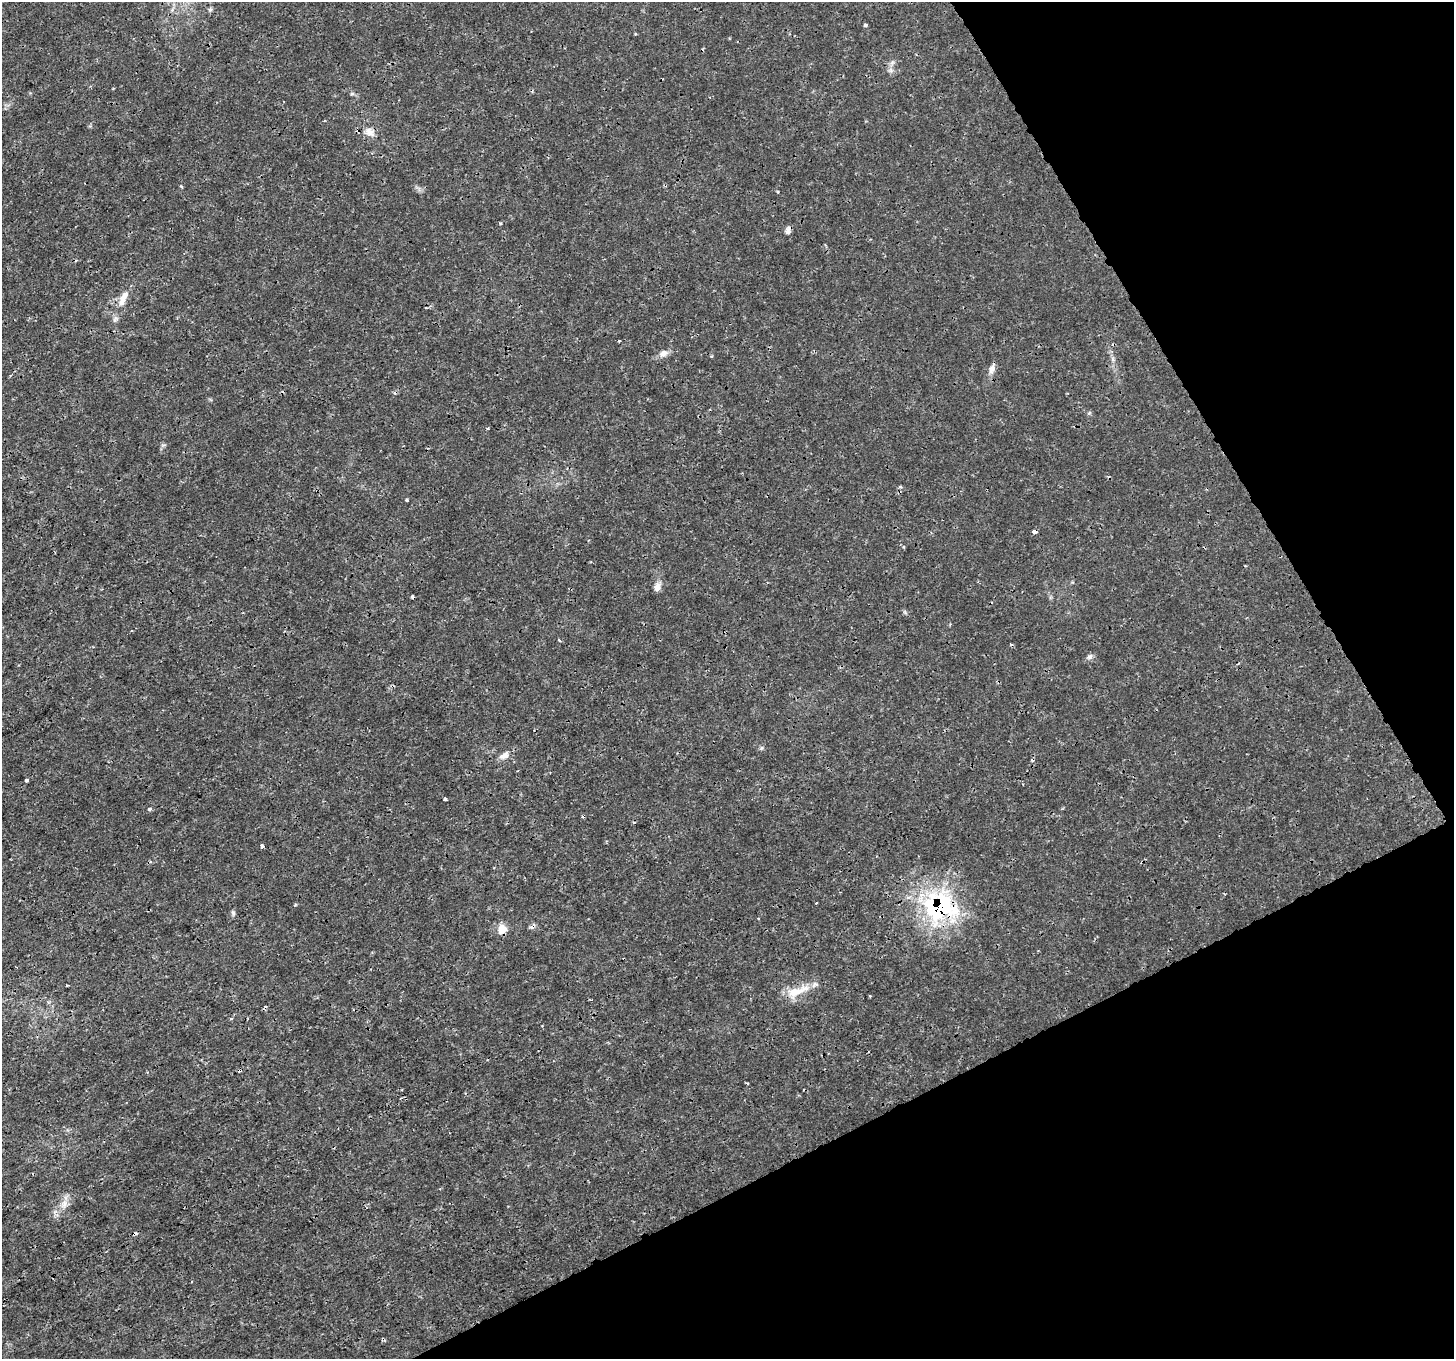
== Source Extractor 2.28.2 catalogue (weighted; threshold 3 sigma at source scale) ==
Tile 12 of 4 x 4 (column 4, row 3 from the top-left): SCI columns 4362-5813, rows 1530-2886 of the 5816 x 5711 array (HDU 1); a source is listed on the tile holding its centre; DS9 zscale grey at full resolution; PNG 1456 x 1361 px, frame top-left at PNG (2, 2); no overlay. Shown black and unused: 25% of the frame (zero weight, under 3 of 4 exposures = <1% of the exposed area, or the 3 px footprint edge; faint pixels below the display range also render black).
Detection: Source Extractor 2.28.2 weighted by HDU 2 'WHT'; one run over the whole footprint, this tile lists its part. Background 0.00181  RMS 7.9e-04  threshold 0.00358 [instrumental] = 3 sigma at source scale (4.5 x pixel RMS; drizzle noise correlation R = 1.50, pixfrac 1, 0.0396/0.0396 arcsec/px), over >= 5 px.
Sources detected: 37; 6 cosmic-ray / hot-pixel residue — not listed; the other 31 listed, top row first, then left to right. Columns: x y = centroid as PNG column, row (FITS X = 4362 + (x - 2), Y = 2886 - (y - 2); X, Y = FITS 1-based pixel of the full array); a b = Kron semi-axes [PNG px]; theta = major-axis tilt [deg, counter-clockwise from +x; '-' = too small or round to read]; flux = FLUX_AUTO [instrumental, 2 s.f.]
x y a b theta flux
210 9 6 5 - 0.14
865 25 3 3 - 0.22
891 70 7 4 72 0.19
370 132 13 10 -31 0.59
181 186 4 3 - 0.1
500 223 5 3 - 0.099
788 230 10 6 72 0.31
123 298 26 9 62 1.1
619 341 3 2 - 0.11
664 353 12 8 19 0.46
992 369 13 7 73 0.46
488 429 3 3 - 0.14
900 487 5 4 - 0.12
407 500 3 3 - 0.21
1035 532 4 3 - 0.48
657 587 11 8 73 0.46
559 640 4 3 - 0.093
1090 657 9 6 43 0.24
504 755 15 8 36 0.52
26 780 3 3 - 0.38
445 799 4 3 - 0.29
150 809 5 4 - 0.17
262 846 4 3 - 0.15
816 903 3 2 - 0.059
938 906 13 12 - 25
233 913 8 5 -82 0.16
502 929 8 7 - 1.1
797 991 36 11 20 1.7
870 996 3 3 - 0.089
64 1203 12 8 -80 0.54
135 1233 4 3 - 1.7
Overlapping masked pixels (flux is a lower limit): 4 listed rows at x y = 123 298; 1035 532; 938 906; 135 1233